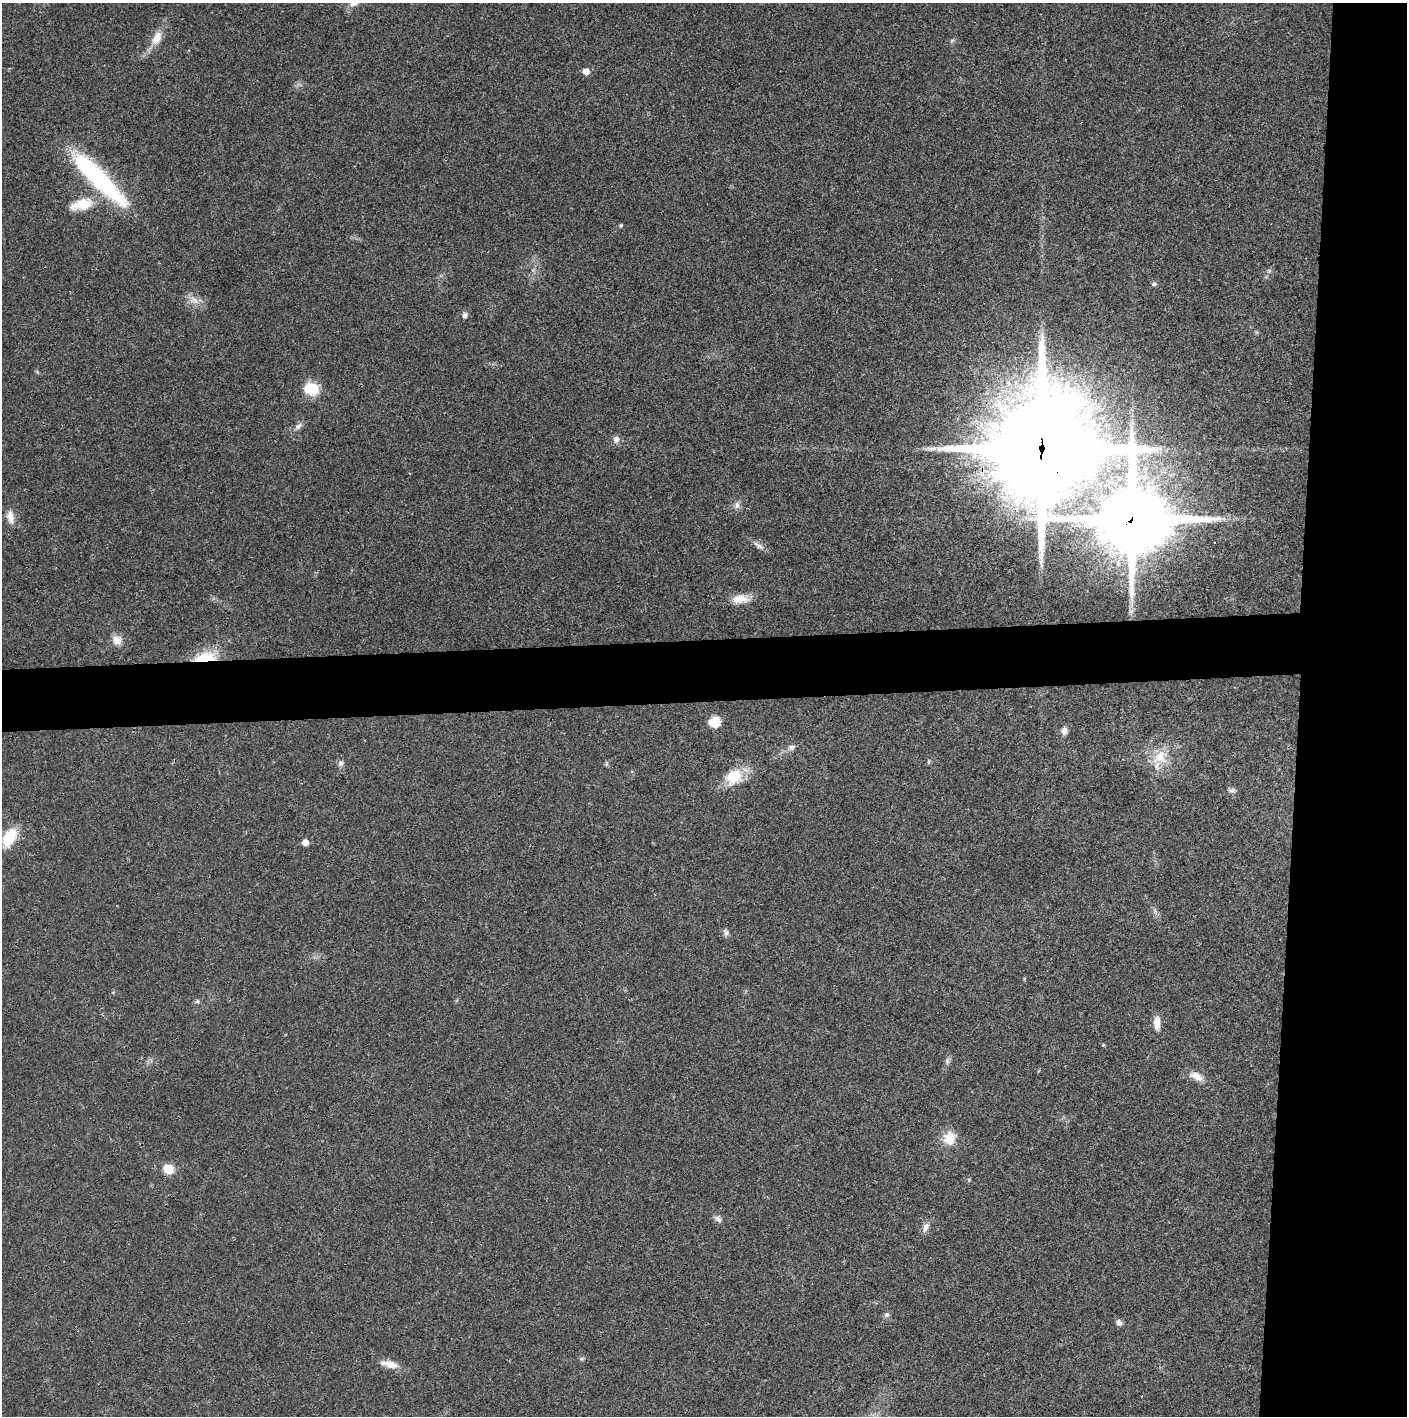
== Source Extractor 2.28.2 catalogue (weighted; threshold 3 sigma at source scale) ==
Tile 6 of 3 x 3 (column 3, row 2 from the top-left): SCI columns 2816-4220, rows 1417-2830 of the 4225 x 4245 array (HDU 1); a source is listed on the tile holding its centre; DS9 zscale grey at full resolution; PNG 1409 x 1418 px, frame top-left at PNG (2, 3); no overlay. Shown black and unused: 12% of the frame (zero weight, under 3 of 4 exposures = <1% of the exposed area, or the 3 px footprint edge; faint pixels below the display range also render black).
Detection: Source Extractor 2.28.2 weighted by HDU 2 'WHT'; one run over the whole footprint, this tile lists its part. Background 0.0197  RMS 0.0041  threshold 0.0186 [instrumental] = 3 sigma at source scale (4.5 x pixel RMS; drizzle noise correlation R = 1.50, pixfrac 1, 0.05/0.05 arcsec/px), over >= 5 px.
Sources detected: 44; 1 too faint to see at this stretch — not listed; the other 43 listed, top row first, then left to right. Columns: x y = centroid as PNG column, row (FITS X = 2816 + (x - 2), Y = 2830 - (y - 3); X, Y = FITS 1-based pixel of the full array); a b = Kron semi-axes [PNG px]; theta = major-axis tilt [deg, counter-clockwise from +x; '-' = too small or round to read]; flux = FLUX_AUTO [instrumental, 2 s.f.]
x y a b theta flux
157 38 22 11 62 5.5
952 40 6 4 19 0.62
586 71 7 7 - 2.6
98 178 77 16 -45 60
81 204 34 14 15 11
621 225 5 4 - 0.47
1269 271 5 5 - 0.6
1154 284 7 6 - 0.82
193 300 13 9 -24 3.4
465 315 8 6 76 1.3
311 389 16 13 -15 10
298 426 11 6 42 1.7
616 439 10 8 78 1.8
1042 448 40 38 10 6900
737 505 8 7 - 1.6
10 517 17 8 -78 3.7
1132 518 25 21 -1 3300
758 545 18 6 -35 2.1
740 599 23 11 3 5.8
117 640 12 11 - 3.5
205 657 27 11 10 13
714 722 12 11 - 6.3
1064 731 11 6 83 1.9
792 747 10 7 26 1.6
1160 757 21 19 65 10
341 763 7 7 - 1.3
606 764 6 4 71 0.58
734 777 24 19 41 11
1231 790 10 5 8 1.1
9 838 19 11 61 13
305 842 6 6 - 2.7
726 933 10 6 -72 1.2
197 1001 6 5 - 0.78
1157 1023 16 7 -89 3.8
1197 1076 18 9 -27 4.1
949 1139 19 15 -86 7
168 1169 10 9 - 6.6
718 1219 12 6 -39 1.5
926 1227 14 7 64 2.1
887 1315 7 7 - 1.1
1119 1323 8 7 - 1.4
582 1358 6 4 20 0.61
389 1364 23 8 -12 4.5
Overlapping masked pixels (flux is a lower limit): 3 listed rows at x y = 1042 448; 1132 518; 205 657